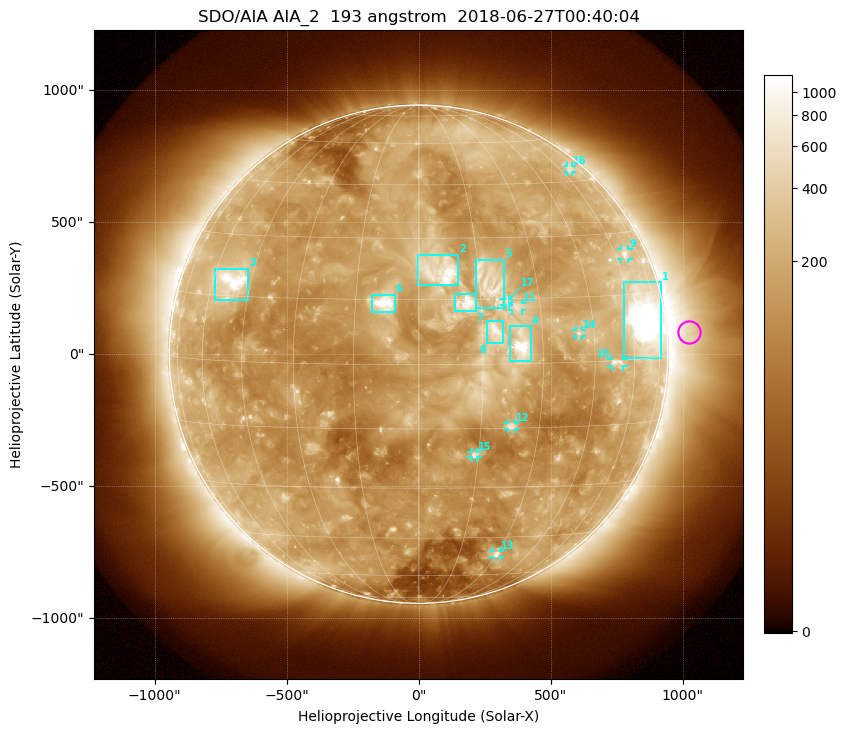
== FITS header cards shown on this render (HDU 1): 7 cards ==
TELESCOP= 'SDO/AIA'
INSTRUME= 'AIA_2'
WAVELNTH=                  193
WAVEUNIT= 'angstrom'
DATE-OBS= '2018-06-27T00:40:04.84'
CTYPE1  = 'HPLN-TAN'
CTYPE2  = 'HPLT-TAN'

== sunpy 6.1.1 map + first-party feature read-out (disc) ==
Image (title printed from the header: SDO/AIA AIA_2  193 angstrom  2018-06-27T00:40:04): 1024 x 1024 px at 2.4 arcsec/px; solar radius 944 arcsec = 393 px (full disc in frame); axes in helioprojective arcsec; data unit not stated in the header (colour bar unlabelled)
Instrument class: DISC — disc imager (sunpy class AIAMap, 193 A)
Bright regions (active regions / flare kernels): reference = the median radial profile (limb darkening/brightening removed); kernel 9 px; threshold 5 sigma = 302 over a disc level ~155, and >= 1.15x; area >= 12 px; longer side >= 9 px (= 22 arcsec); searched inside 0.97 R_sun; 17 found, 17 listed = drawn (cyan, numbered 1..; 9 of them under ~33 arcsec drawn as corner ticks so the feature stays visible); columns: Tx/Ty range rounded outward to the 5 arcsec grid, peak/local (2 s.f.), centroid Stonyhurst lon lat
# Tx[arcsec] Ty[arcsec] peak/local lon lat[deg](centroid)
1 780..920 -15..275 22 +66 +9
2 -5..150 260..380 8.9 +5 +22
3 -775..-645 205..325 9.4 -52 +19
4 345..425 -30..105 13 +24 +4
5 215..325 175..360 5.8 +17 +18
6 -175..-90 160..225 7.6 -8 +14
7 140..215 160..230 5 +11 +14
8 260..325 40..125 5.1 +18 +7
9 765..795 360..400 4.3 +66 +25
10 730..775 -45..-20 4.2 +53 +0
11 355..390 165..195 3.6 +24 +13
12 335..365 -285..-260 4.6 +23 -15
13 280..310 -770..-745 4.2 +30 -51
14 595..620 70..90 4.5 +40 +7
15 200..225 -390..-370 4.3 +14 -21
16 565..580 690..715 2.8 +67 +49
17 325..345 185..210 3.3 +21 +14
Off-limb structures (1.02-1.3 R_sun): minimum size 162 px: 3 found; the strongest spans PA ~235..300 deg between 1.02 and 1.3 R_sun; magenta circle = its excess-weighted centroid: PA ~275 deg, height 1.09 R_sun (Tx ~1025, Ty ~85 arcsec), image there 3.8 x the reference